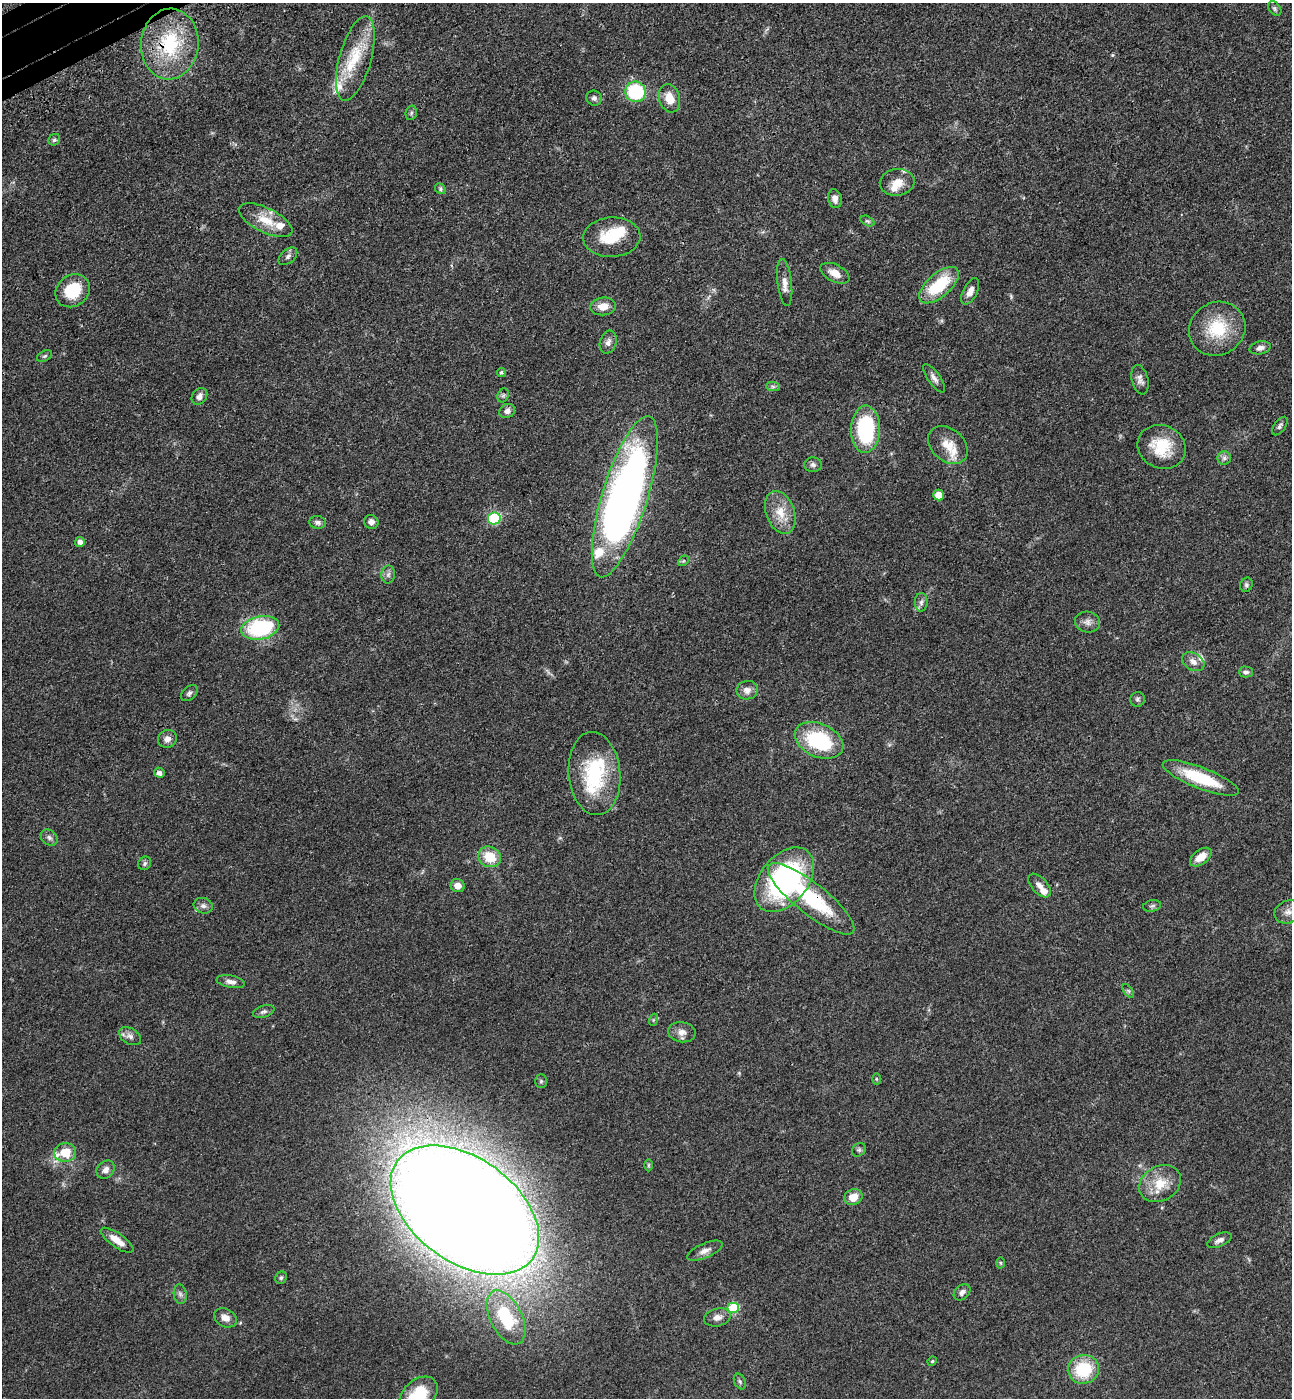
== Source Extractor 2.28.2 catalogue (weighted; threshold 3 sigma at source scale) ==
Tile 11 of 4 x 4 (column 3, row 3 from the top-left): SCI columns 2812-4101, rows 1488-2883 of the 5756 x 5768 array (HDU 1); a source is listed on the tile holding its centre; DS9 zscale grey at full resolution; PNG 1294 x 1400 px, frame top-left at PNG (2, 3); each listed source drawn as its Kron ellipse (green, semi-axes under 4 px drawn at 4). Shown black and unused: <1% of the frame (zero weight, under 3 of 4 exposures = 6% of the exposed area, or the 3 px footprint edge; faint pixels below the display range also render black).
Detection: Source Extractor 2.28.2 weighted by HDU 2 'WHT'; one run over the whole footprint, this tile lists its part. Background 0.0425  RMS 0.005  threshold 0.0225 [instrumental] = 3 sigma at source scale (4.5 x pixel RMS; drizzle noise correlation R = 1.50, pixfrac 1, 0.05/0.05 arcsec/px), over >= 5 px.
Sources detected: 117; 1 too faint to see at this stretch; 1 inside a brighter object's white glare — neither listed nor drawn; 13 inside a brighter listed object's ellipse — not listed separately; the other 102 listed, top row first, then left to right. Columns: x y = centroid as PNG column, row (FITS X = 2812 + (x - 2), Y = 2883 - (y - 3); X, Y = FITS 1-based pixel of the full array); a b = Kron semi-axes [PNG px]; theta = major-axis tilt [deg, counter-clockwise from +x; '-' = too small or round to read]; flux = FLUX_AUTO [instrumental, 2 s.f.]
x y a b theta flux
1275 8 8 5 -52 1
170 44 35 29 85 35
355 58 43 16 74 19
635 92 10 10 - 37
594 98 8 7 - 1.6
669 98 14 10 -74 7.2
411 113 7 5 76 0.99
54 140 6 5 - 0.98
897 182 17 13 8 6.4
440 189 5 5 - 0.73
835 199 9 6 -78 2.5
266 220 29 12 -26 10
867 221 7 4 -26 0.77
612 237 29 20 3 16
288 256 11 7 41 1.7
835 273 16 8 -27 4.5
785 282 24 7 -83 3.8
939 285 24 11 41 23
73 291 18 15 38 16
970 291 14 7 63 3
603 306 13 9 7 5.4
1217 329 29 26 32 22
608 342 12 8 73 2.4
1260 348 11 6 13 2.1
45 356 8 5 27 0.89
501 372 4 4 - 0.69
934 378 17 6 -55 2.5
1140 380 15 8 -76 2.5
773 386 7 4 -1 1
503 395 7 5 68 1
199 396 9 7 53 2.2
507 411 8 7 - 2.5
1280 426 10 5 54 1.3
865 429 23 14 88 46
948 445 22 16 -42 8.5
1162 447 24 21 -26 17
1224 458 7 6 - 1.4
813 465 9 7 -3 1.6
939 495 5 5 - 8.1
625 497 84 22 73 310
780 512 22 14 -70 9.3
494 518 6 6 - 40
318 522 8 6 -7 1.5
371 522 7 7 - 2.1
80 542 5 4 - 2.4
683 561 6 4 43 0.68
388 574 9 6 88 1.5
1246 585 7 6 - 1.1
921 602 9 6 88 1.7
1087 622 12 10 -12 2.8
260 628 19 11 11 46
1193 662 12 8 -33 3.3
1246 672 7 5 -1 1.3
747 690 10 9 - 3.2
189 693 10 6 42 1.4
1137 699 7 7 - 1.2
167 739 9 9 - 2.7
819 740 25 16 -24 37
159 773 5 5 - 1.7
594 774 42 26 -85 36
1201 778 40 10 -21 25
49 838 9 7 -41 1.6
490 857 11 10 - 11
1201 857 12 7 36 6.4
145 863 7 6 - 1.2
784 880 37 24 51 94
458 886 7 6 - 3.8
1040 886 14 8 -48 2.9
811 899 54 15 -38 38
203 906 9 7 -15 1.8
1152 906 9 5 10 1.2
1288 912 14 11 24 3.7
231 982 14 6 -10 2.3
1128 991 8 4 -53 0.82
264 1012 11 5 16 1.4
653 1020 6 4 71 0.65
682 1032 14 10 -9 3.4
130 1036 12 7 -31 2.4
876 1079 6 4 -89 0.56
541 1081 7 5 90 0.92
859 1150 7 6 - 1.1
65 1152 11 9 3 9.9
648 1165 6 4 89 0.61
106 1170 10 8 49 2.7
1160 1184 22 17 31 11
853 1197 9 7 24 5.7
465 1210 83 52 -36 2200
117 1240 19 7 -35 5.2
1219 1240 13 6 24 2.2
705 1251 19 7 23 3.2
1000 1263 5 3 - 0.5
281 1278 6 5 - 0.94
962 1292 9 7 43 1.9
180 1294 10 6 -80 1.6
734 1308 6 5 - 30
506 1317 29 16 -63 29
717 1317 13 8 14 3
225 1318 12 9 -27 3.6
932 1361 5 4 - 0.58
1083 1369 16 14 13 22
740 1381 8 5 -63 1.2
419 1395 21 15 40 18
Overlapping masked pixels (flux is a lower limit): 3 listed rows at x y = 170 44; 625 497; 811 899
Isophote crosses this tile's border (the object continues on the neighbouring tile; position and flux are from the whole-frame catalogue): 2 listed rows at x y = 465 1210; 419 1395